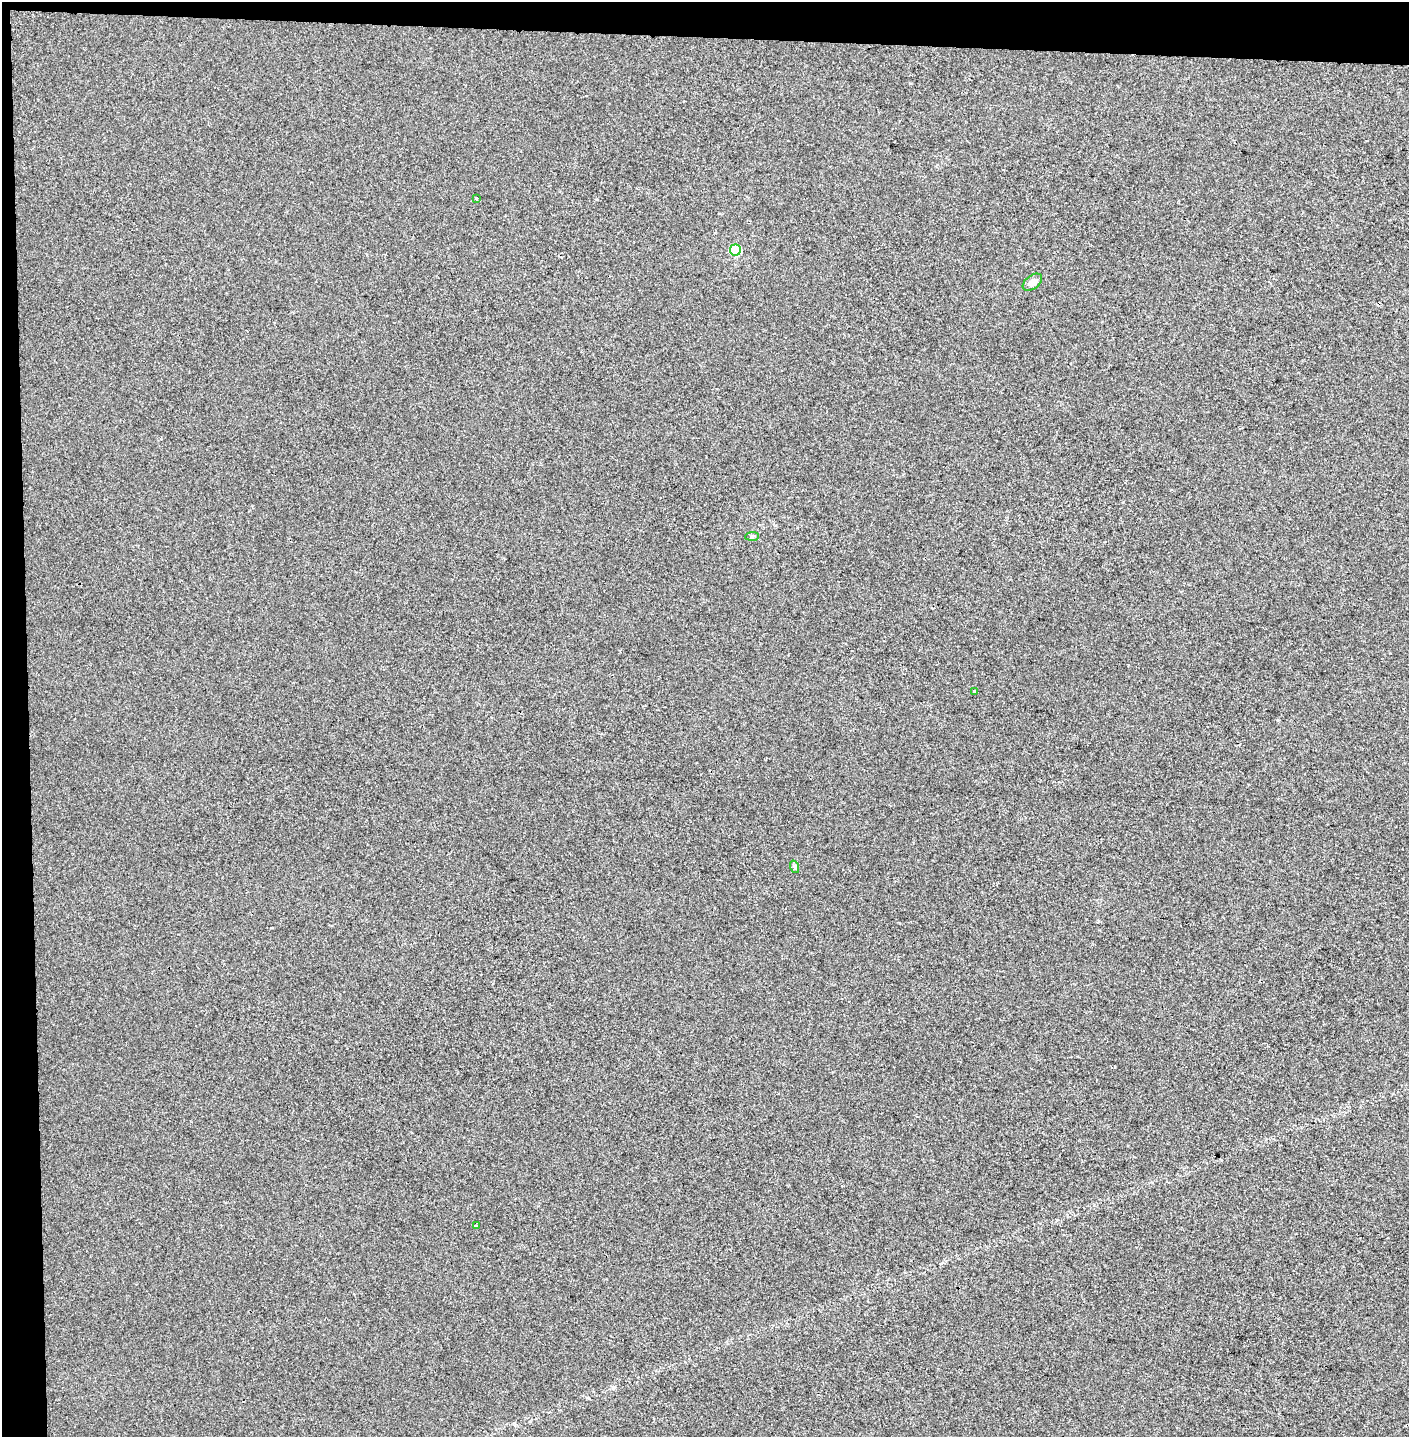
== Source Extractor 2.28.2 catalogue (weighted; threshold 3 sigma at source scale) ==
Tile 1 of 3 x 3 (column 1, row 1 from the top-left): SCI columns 171-1577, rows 2870-4304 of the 4563 x 4312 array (HDU 1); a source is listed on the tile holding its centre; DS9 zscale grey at full resolution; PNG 1411 x 1439 px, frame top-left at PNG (2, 2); each listed source drawn as its Kron ellipse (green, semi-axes under 4 px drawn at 4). Shown black and unused: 4% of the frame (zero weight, under 2 of 3 exposures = <1% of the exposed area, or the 3 px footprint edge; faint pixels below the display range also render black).
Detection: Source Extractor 2.28.2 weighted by HDU 2 'WHT'; one run over the whole footprint, this tile lists its part. Background 0.00647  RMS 0.006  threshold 0.0271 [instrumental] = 3 sigma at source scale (4.5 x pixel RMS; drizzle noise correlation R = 1.50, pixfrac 1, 0.0396/0.0396 arcsec/px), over >= 5 px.
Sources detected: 7; all 7 listed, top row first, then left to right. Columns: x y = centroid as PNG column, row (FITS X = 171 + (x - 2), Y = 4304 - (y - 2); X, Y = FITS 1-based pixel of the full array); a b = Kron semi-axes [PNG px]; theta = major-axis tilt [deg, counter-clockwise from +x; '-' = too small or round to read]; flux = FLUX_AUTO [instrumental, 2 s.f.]
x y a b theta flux
476 198 3 3 - 1.9
735 250 5 5 - 31
1032 282 11 6 37 4
752 536 7 4 2 0.96
974 691 2 2 - 0.65
795 867 6 4 -72 1
476 1226 4 3 - 0.71